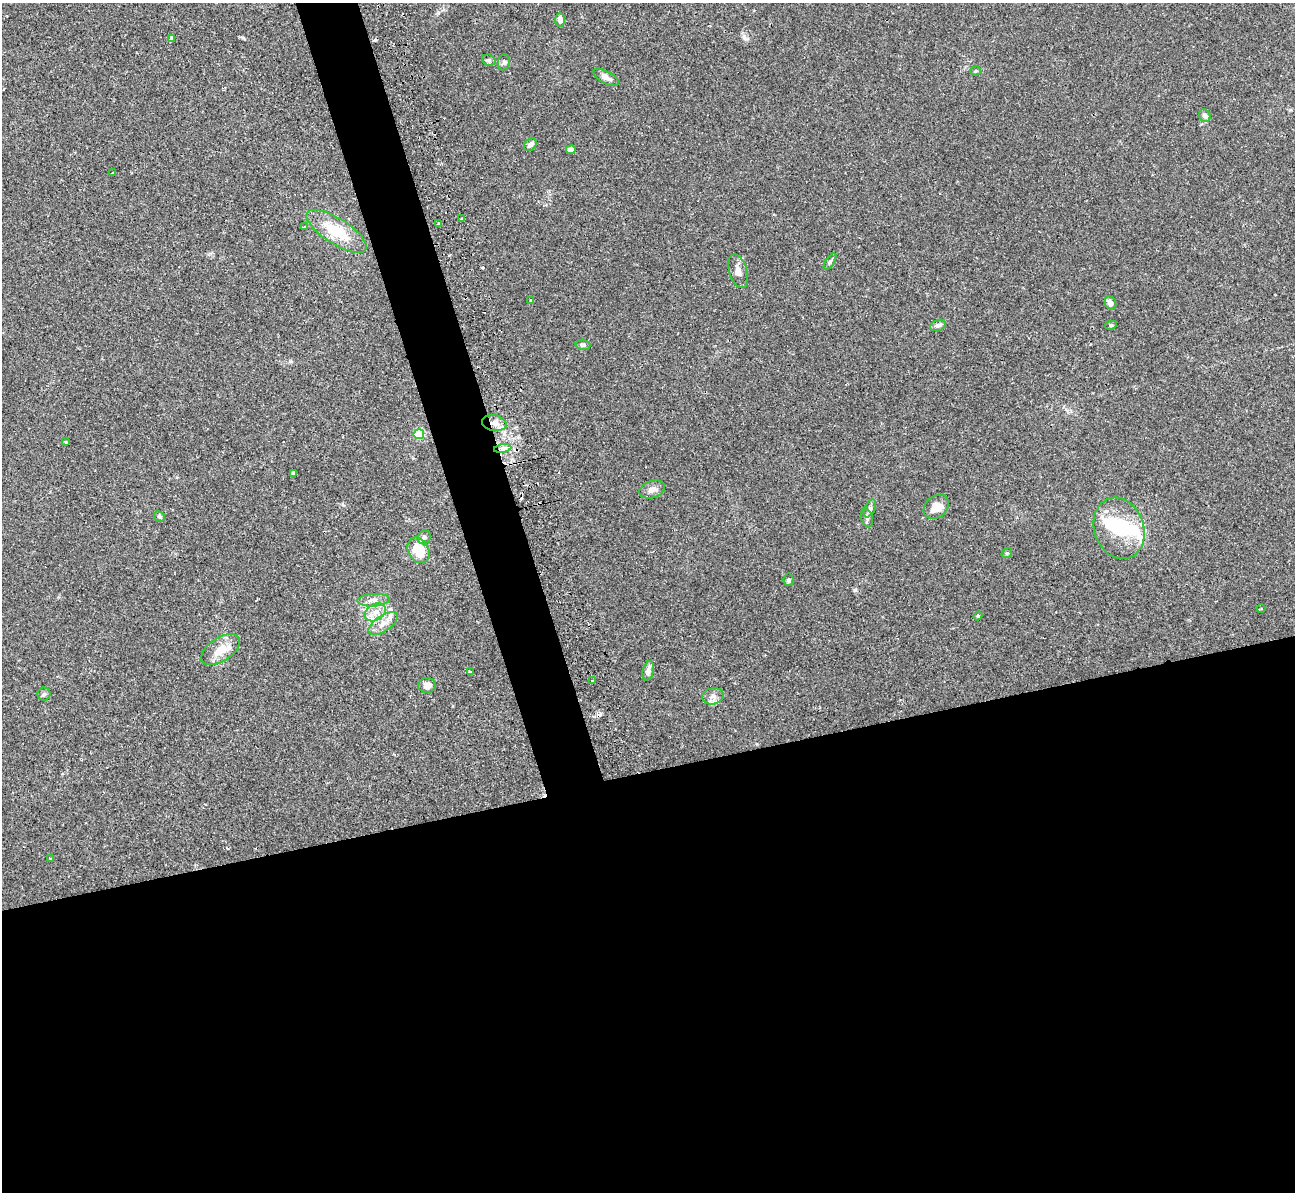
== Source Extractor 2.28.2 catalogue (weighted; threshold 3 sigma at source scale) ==
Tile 15 of 4 x 4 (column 3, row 4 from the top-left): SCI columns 2599-3891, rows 306-1495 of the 5236 x 5221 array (HDU 1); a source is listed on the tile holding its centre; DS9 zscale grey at full resolution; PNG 1297 x 1194 px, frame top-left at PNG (2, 3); each listed source drawn as its Kron ellipse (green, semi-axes under 4 px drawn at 4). Shown black and unused: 38% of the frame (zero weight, under 2 of 3 exposures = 3% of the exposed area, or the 3 px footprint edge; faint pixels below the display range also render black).
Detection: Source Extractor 2.28.2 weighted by HDU 2 'WHT'; one run over the whole footprint, this tile lists its part. Background 0.0213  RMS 0.0039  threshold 0.0176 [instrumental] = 3 sigma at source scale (4.5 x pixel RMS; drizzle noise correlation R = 1.50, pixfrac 1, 0.05/0.05 arcsec/px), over >= 5 px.
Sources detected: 59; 2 inside a brighter object's white glare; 4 cosmic-ray / hot-pixel residue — neither listed nor drawn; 4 inside a brighter listed object's ellipse — not listed separately; the other 49 listed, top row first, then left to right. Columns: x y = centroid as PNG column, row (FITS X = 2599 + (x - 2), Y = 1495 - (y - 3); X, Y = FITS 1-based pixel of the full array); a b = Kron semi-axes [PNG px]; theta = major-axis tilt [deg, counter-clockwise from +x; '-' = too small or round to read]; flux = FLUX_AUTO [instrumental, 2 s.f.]
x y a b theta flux
560 20 7 5 -87 2.3
172 39 4 4 - 1.4
489 60 7 5 -20 0.83
504 62 8 6 75 0.85
976 71 5 4 - 0.46
606 77 14 6 -28 2.1
1205 116 7 5 -55 1.9
530 145 7 5 42 1.7
571 150 4 4 - 5.4
113 173 3 2 - 0.48
462 219 3 3 - 1.4
439 223 3 3 - 1
304 227 4 3 - 0.52
337 231 35 12 -32 15
830 262 9 3 56 0.73
738 271 17 9 -73 2.6
531 300 4 2 - 0.28
1111 303 7 5 -64 2
938 325 8 5 17 1.4
1111 325 6 4 9 0.71
583 345 7 5 -2 0.91
494 423 12 8 -11 3.2
419 434 5 5 - 23
66 442 4 3 - 0.44
503 449 9 4 9 1.3
294 473 4 4 - 1.4
652 489 13 8 19 2.2
936 507 14 10 40 5.3
870 508 9 5 63 1.1
159 516 6 5 - 0.92
867 518 10 5 -74 1.1
1119 528 31 25 -71 19
424 537 7 6 - 1
418 550 13 10 -59 11
1007 553 6 4 40 0.45
789 580 6 5 - 0.73
373 600 16 6 3 2.6
1261 609 4 3 - 0.31
375 612 11 8 31 3.5
978 616 4 4 - 0.41
383 624 17 8 34 3.2
221 650 22 11 34 6.5
470 671 3 3 - 2
648 671 10 5 76 2.2
592 681 2 2 - 0.29
427 685 9 7 5 2.6
44 694 6 6 - 0.75
713 696 11 8 13 1.7
50 859 3 3 - 0.37
Overlapping masked pixels (flux is a lower limit): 1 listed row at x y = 494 423
Unlisted compact peaks at least as high as the median listed source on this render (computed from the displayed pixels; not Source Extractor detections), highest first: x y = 855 590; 243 38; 290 361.